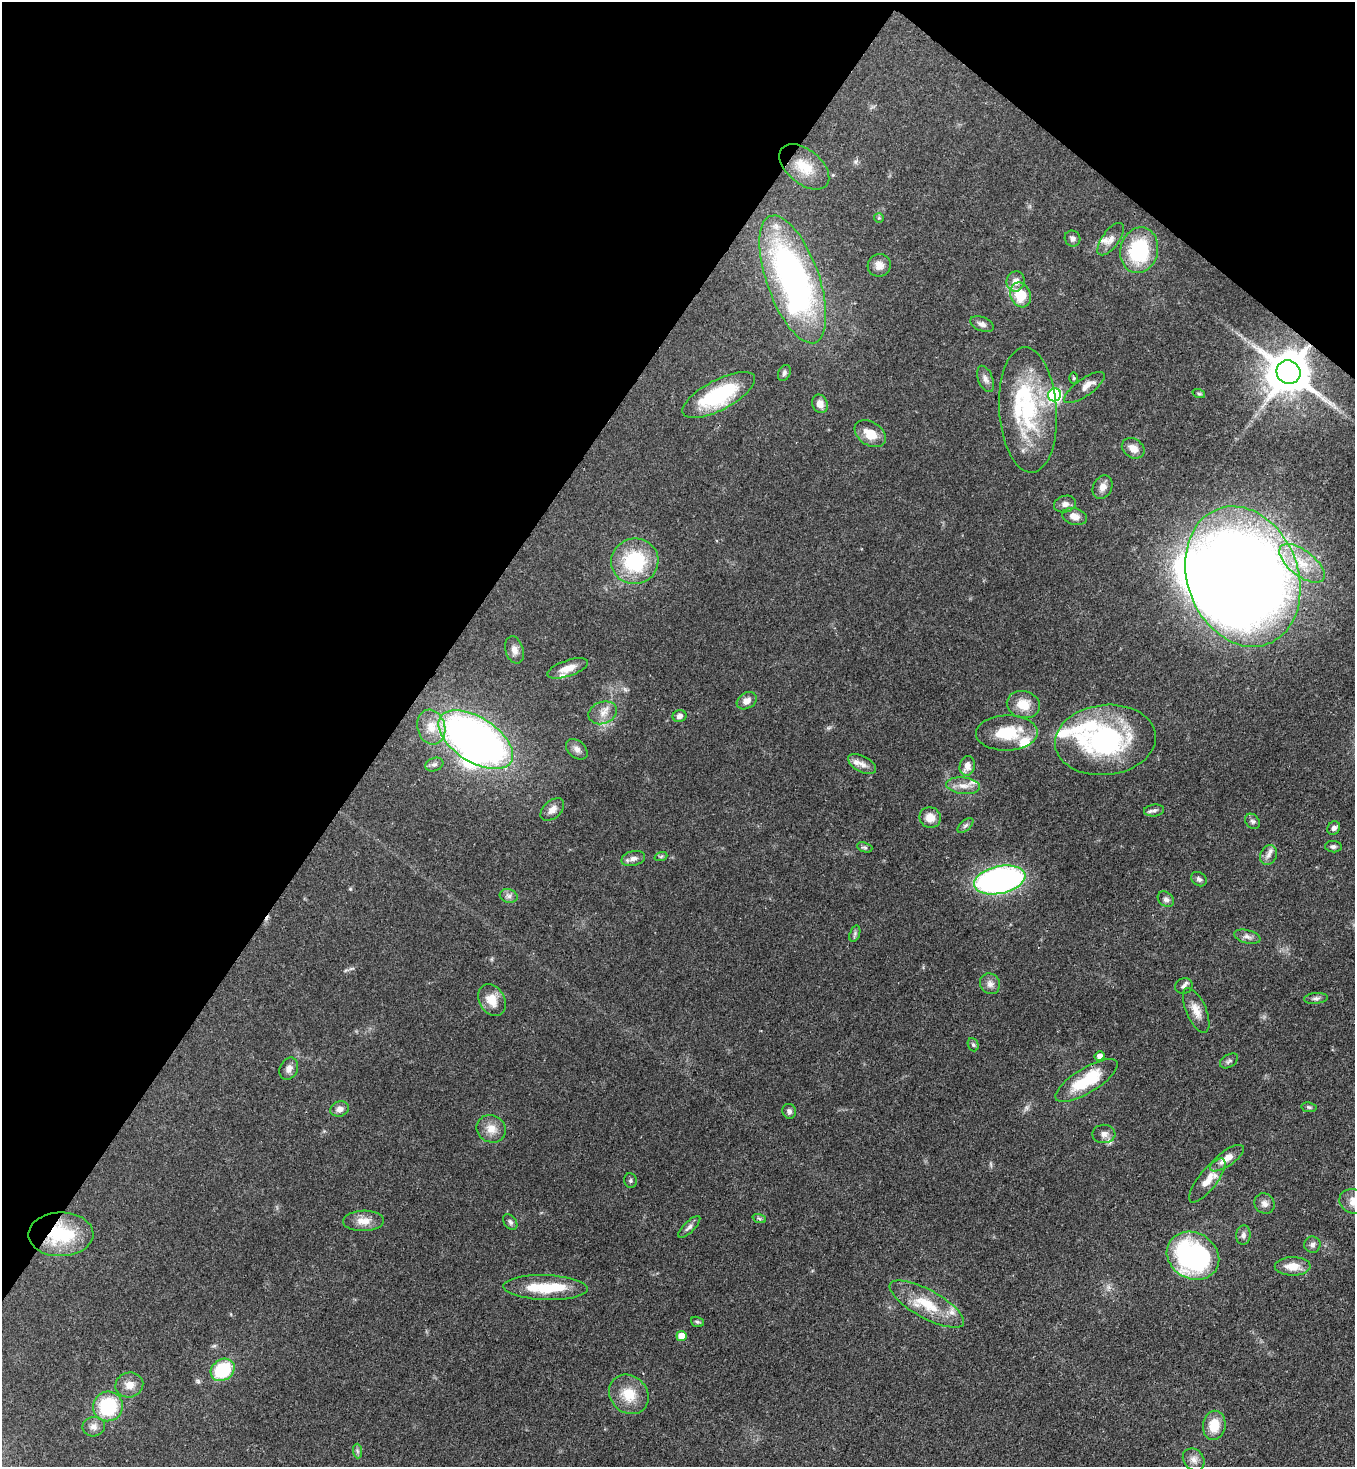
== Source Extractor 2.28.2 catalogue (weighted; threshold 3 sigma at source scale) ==
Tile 2 of 4 x 4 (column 2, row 1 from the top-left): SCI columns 1719-3071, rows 4455-5919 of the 6003 x 5980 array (HDU 1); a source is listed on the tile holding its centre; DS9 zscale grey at full resolution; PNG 1357 x 1469 px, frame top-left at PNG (2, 2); each listed source drawn as its Kron ellipse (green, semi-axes under 4 px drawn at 4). Shown black and unused: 34% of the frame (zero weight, under 3 of 4 exposures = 7% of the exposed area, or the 3 px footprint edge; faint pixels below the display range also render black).
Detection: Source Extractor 2.28.2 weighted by HDU 2 'WHT'; one run over the whole footprint, this tile lists its part. Background 0.0796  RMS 0.0039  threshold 0.0176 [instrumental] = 3 sigma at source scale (4.5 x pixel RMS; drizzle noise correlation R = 1.50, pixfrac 1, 0.05/0.05 arcsec/px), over >= 5 px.
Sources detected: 115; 3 inside a brighter object's white glare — neither listed nor drawn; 11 inside a brighter listed object's ellipse — not listed separately; the other 101 listed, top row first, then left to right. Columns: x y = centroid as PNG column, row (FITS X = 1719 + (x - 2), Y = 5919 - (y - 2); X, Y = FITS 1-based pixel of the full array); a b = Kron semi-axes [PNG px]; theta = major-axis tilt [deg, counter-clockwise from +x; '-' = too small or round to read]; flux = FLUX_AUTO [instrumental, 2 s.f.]
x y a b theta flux
804 167 29 17 -39 9.7
879 218 5 5 - 0.52
1072 238 8 7 - 1.4
1111 239 19 8 54 3.1
1139 250 23 19 76 29
879 265 12 11 - 2.9
793 279 67 26 -70 130
1016 281 10 9 - 3.2
1021 295 13 10 -70 12
982 324 12 7 -22 1.7
1288 372 12 11 - 1600
784 373 8 6 65 0.99
1074 378 6 4 89 0.55
985 379 14 7 -69 2
1084 388 24 8 35 3.6
1199 394 6 4 -18 0.56
719 395 40 15 28 31
1055 395 7 6 - 57
820 404 9 7 -67 3.1
1028 410 63 28 -86 40
870 434 17 11 -33 6.9
1133 448 12 9 -32 3.5
1103 487 12 9 61 2.7
1065 504 11 8 14 2
1074 517 12 8 -16 3
635 561 23 22 - 27
1302 563 27 13 -38 11
1243 577 72 55 -70 670
514 650 14 9 -73 2.6
568 668 21 8 19 4.5
747 701 11 7 31 2.3
1023 705 17 13 -15 7
603 713 14 11 20 3.9
679 716 7 6 - 1.6
431 727 18 14 -74 6.5
1007 733 31 17 1 14
476 740 42 22 -33 220
1105 740 50 35 6 59
577 749 12 8 -41 2.1
862 764 15 8 -28 2.6
434 765 9 6 18 1.3
967 766 10 7 78 2.9
963 786 17 8 -7 3.4
552 810 14 9 42 2.6
1154 810 10 6 7 1.3
930 818 11 10 - 4.3
1253 821 8 6 -49 1
965 825 9 5 41 1.1
1334 828 7 6 - 1.2
865 847 8 5 -19 0.81
1333 847 8 5 -5 1
1269 855 10 8 64 2.1
661 856 6 4 19 0.58
633 858 12 7 14 2
1199 879 8 6 -36 1.1
1000 880 26 14 12 120
509 896 9 6 -15 1.4
1166 899 9 7 -39 1.5
855 934 8 5 71 0.89
1247 937 13 6 -14 1.8
990 984 11 9 -54 2.2
1184 986 9 7 24 1.5
1316 998 12 5 5 1.2
492 1000 17 12 -59 6.2
1196 1010 24 10 -67 4.5
973 1045 7 5 -68 0.69
1099 1056 5 4 - 2.5
1229 1061 10 6 32 1
289 1069 11 9 63 2.1
1086 1080 36 12 31 19
1309 1107 8 5 -9 0.67
340 1109 9 7 21 2.2
789 1111 7 6 - 1.2
491 1129 15 13 -30 4.7
1104 1134 11 9 1 2.4
1227 1158 20 7 35 4.5
1207 1180 27 9 52 5.8
630 1181 7 6 - 0.79
1354 1201 15 12 -19 4.1
1264 1204 11 9 -45 2.1
759 1218 7 4 -20 0.66
364 1221 20 10 1 4.7
510 1222 9 6 -52 0.99
689 1227 14 5 45 1.5
61 1234 32 22 1 24
1243 1235 10 7 83 1.6
1312 1245 8 8 - 1.4
1193 1256 27 23 -29 76
1293 1266 18 9 2 5.6
545 1288 42 12 -2 16
927 1304 41 14 -29 14
697 1322 6 5 - 0.65
681 1336 5 5 - 5
223 1370 13 10 36 21
129 1385 14 12 14 3.8
629 1394 21 18 -44 9
108 1406 15 14 - 25
1214 1425 14 11 81 8
94 1427 11 9 12 2.3
357 1451 7 4 -88 0.91
1194 1460 12 10 -49 2.4
Overlapping masked pixels (flux is a lower limit): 2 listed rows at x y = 1288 372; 61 1234
Isophote crosses this tile's border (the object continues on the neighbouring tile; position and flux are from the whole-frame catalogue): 1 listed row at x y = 1354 1201